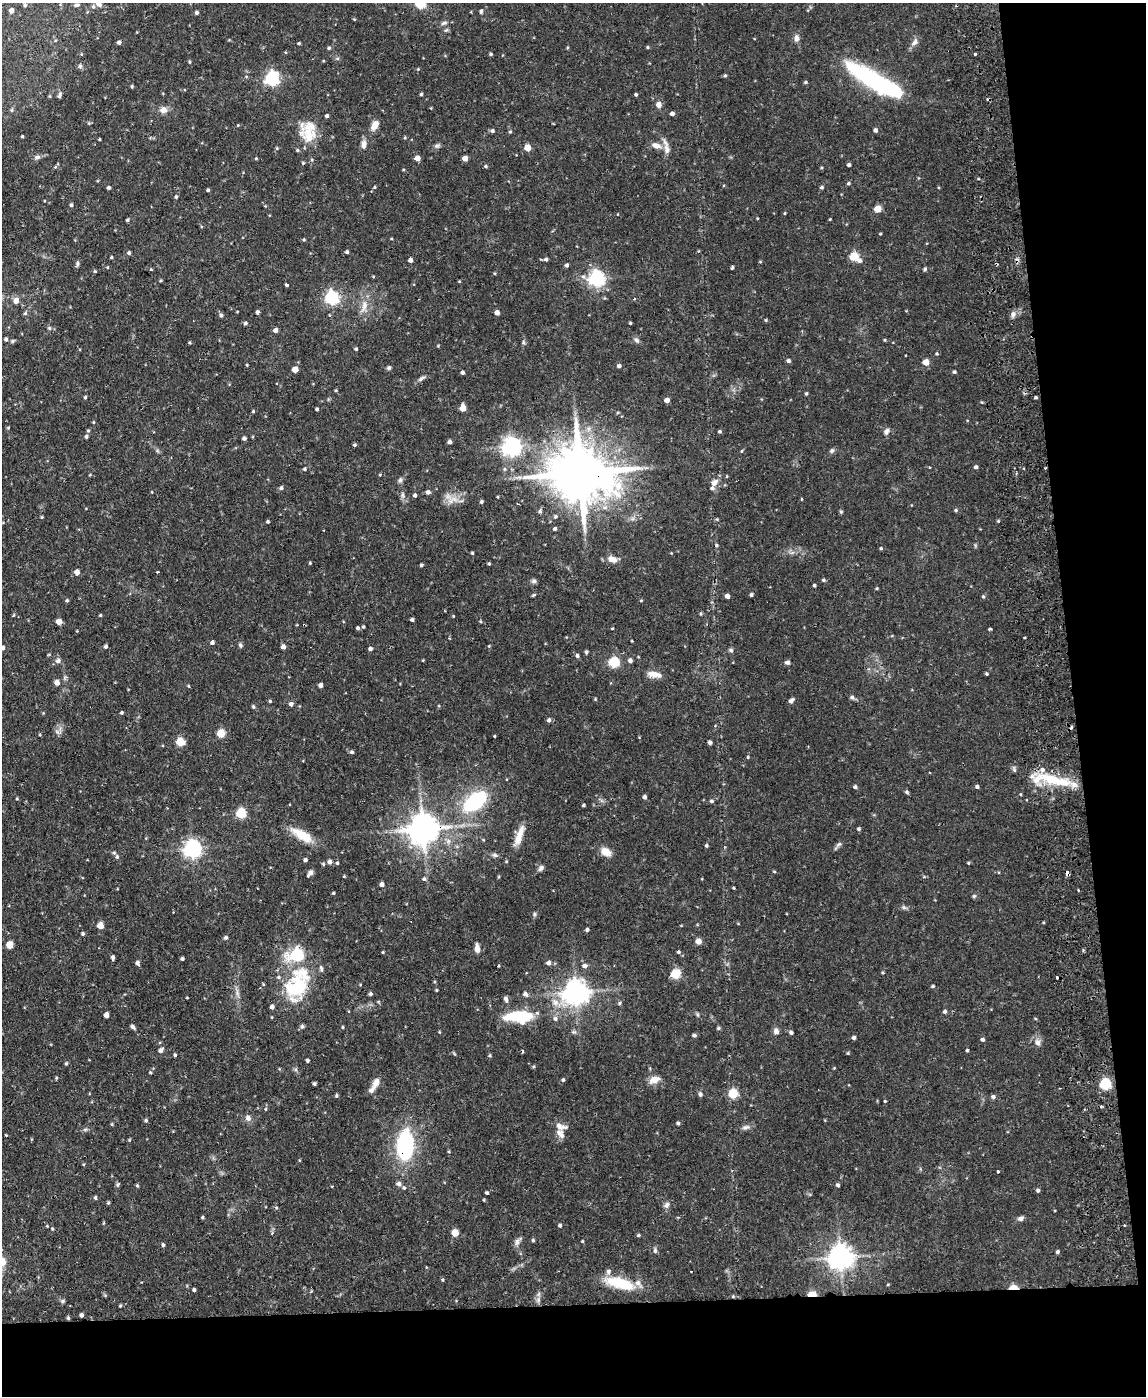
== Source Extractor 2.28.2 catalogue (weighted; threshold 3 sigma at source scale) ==
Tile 12 of 4 x 3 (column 4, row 3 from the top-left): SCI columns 3486-4629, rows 246-1639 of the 4686 x 4567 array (HDU 1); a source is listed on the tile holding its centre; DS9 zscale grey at full resolution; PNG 1148 x 1398 px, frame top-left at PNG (2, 3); no overlay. Shown black and unused: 13% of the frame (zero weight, under 2 of 3 exposures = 3% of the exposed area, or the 3 px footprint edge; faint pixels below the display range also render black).
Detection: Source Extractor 2.28.2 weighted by HDU 2 'WHT'; one run over the whole footprint, this tile lists its part. Background 0.0867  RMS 0.0062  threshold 0.0277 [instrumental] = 3 sigma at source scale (4.5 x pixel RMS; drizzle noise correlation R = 1.50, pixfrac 1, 0.05/0.05 arcsec/px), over >= 5 px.
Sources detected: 409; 1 too faint to see at this stretch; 2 inside a brighter object's white glare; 6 cosmic-ray / hot-pixel residue — not listed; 11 inside a brighter listed object's ellipse — not listed separately; the other 389 listed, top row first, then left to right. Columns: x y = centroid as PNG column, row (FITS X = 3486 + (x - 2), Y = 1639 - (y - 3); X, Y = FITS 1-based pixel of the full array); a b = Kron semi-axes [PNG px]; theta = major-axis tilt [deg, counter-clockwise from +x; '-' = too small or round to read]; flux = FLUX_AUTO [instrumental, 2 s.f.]
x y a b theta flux
420 3 5 5 - 46
99 4 7 6 - 2.6
25 5 5 5 - 0.76
76 5 6 3 5 1.2
93 6 6 5 - 1.1
11 10 5 4 - 2.4
481 11 5 4 - 1.2
197 13 4 4 - 1.2
444 23 10 5 19 1.7
796 38 10 6 -88 2.5
119 42 4 4 - 1.6
914 42 11 7 45 2.6
299 43 4 3 - 0.7
648 47 4 3 - 0.77
329 48 5 5 - 0.91
567 48 4 3 - 0.53
81 54 5 3 - 0.48
491 54 4 3 - 0.78
975 54 3 3 - 1.6
189 62 4 3 - 0.6
80 66 7 5 -89 1.2
725 75 5 4 - 0.77
864 75 67 19 -31 62
272 78 6 6 - 130
805 82 4 4 - 0.83
132 86 4 3 - 0.79
421 94 4 3 - 0.98
636 94 3 3 - 0.99
60 95 8 4 74 1.6
658 104 7 7 - 2.8
11 110 6 4 89 0.71
163 110 9 8 - 3.6
672 113 4 4 - 2.2
327 116 4 4 - 1.2
89 123 5 5 - 0.68
238 125 4 3 - 0.46
375 125 11 7 61 5.2
875 130 5 4 - 1.5
492 131 5 4 - 1.3
510 132 4 4 - 0.67
309 135 25 21 -90 13
22 136 3 3 - 0.61
405 138 5 4 - 0.65
99 139 3 2 - 0.6
364 144 10 7 85 3.2
656 145 12 7 -19 4.2
437 146 9 5 9 1.4
277 148 5 4 - 0.65
527 148 5 5 - 8.9
37 157 9 5 15 1.8
256 158 3 3 - 0.57
417 158 4 4 - 4.8
465 158 4 4 - 5.3
312 160 5 3 - 0.63
303 163 4 3 - 0.59
849 165 4 3 - 1.3
485 166 5 4 - 0.79
55 167 5 4 - 0.64
848 183 5 4 - 0.81
374 187 4 3 - 0.74
822 187 5 4 - 1
109 188 4 4 - 1
208 190 4 3 - 0.88
176 197 4 4 - 0.9
71 205 4 4 - 1.1
265 206 3 3 - 0.45
878 209 5 5 - 13
785 213 4 3 - 0.53
830 219 3 2 - 0.47
127 220 4 3 - 0.93
880 234 3 3 - 0.51
304 240 4 4 - 0.6
347 252 4 3 - 1.1
129 253 5 4 - 1.1
854 256 5 5 - 28
111 257 3 3 - 0.55
546 259 4 4 - 1.3
410 260 4 4 - 2.3
859 260 6 6 - 2.1
77 263 7 4 88 1.2
567 265 4 4 - 1.4
732 268 3 3 - 0.84
151 269 4 3 - 0.56
925 269 5 4 - 0.79
95 271 4 3 - 0.6
373 276 4 3 - 0.47
583 277 7 5 -87 1.5
596 278 6 6 - 180
161 280 4 3 - 0.65
459 281 4 3 - 0.45
286 285 4 3 - 1.4
331 298 6 6 - 100
634 299 4 2 - 0.46
16 301 6 5 - 4.4
364 306 20 8 75 5.9
257 312 5 4 - 1.2
25 313 5 4 - 0.96
497 313 4 4 - 3.2
1013 314 8 6 75 1.9
221 315 5 5 - 1.1
766 320 4 4 - 0.6
245 323 4 4 - 1.2
630 323 3 3 - 0.62
49 328 6 5 - 1
275 330 4 4 - 2.5
6 339 5 4 - 1.3
636 340 8 5 -52 1.6
885 340 4 3 - 0.63
13 341 6 4 28 1
190 342 4 3 - 0.65
523 342 5 5 - 0.89
438 346 4 3 - 0.5
356 349 4 4 - 0.83
937 354 5 5 - 0.77
788 361 4 4 - 1.4
926 362 4 4 - 9.1
247 365 3 3 - 0.48
619 366 5 4 - 1.6
389 368 6 5 - 1.1
295 369 4 4 - 7
462 372 4 3 - 1.4
954 372 4 4 - 0.94
421 378 11 5 34 1.7
336 390 4 3 - 0.64
806 393 4 4 - 0.85
85 397 4 4 - 0.77
1035 397 3 3 - 1.9
667 400 4 4 - 3.6
982 402 4 4 - 0.56
463 408 5 5 - 8.6
317 409 3 3 - 0.99
253 411 4 4 - 0.63
93 422 4 4 - 0.56
8 428 5 3 - 0.5
88 431 5 4 - 0.74
720 431 4 4 - 0.91
886 432 9 6 56 2.2
86 436 4 4 - 1.1
244 438 4 3 - 1.6
449 442 4 4 - 2
354 445 4 4 - 0.95
511 447 7 6 - 300
832 450 7 6 - 1.2
742 451 5 3 - 0.56
929 467 3 2 - 0.45
976 467 4 4 - 1.6
1045 468 4 2 - 0.56
305 469 5 4 - 0.93
580 473 19 14 -5 4400
380 475 4 4 - 0.53
400 480 7 6 - 1.4
714 482 11 8 50 3.3
281 488 5 4 - 1.3
428 492 5 5 - 1.9
403 495 6 4 -72 1.1
415 495 4 4 - 1.2
454 499 13 8 -23 5.1
802 499 4 2 - 0.46
481 502 4 4 - 1.1
955 510 5 4 - 0.84
540 511 5 4 - 1.2
841 512 6 4 -53 0.77
555 516 5 4 - 0.93
42 517 4 3 - 0.57
268 521 3 3 - 0.91
998 521 4 3 - 0.62
555 529 4 4 - 1.2
716 545 5 5 - 0.94
881 548 4 3 - 0.68
472 553 3 3 - 0.77
612 559 11 7 -21 4.4
310 563 4 3 - 0.6
489 564 4 4 - 0.7
421 565 4 3 - 1.1
77 572 5 4 - 4.3
158 572 3 2 - 6.1
823 580 5 4 - 0.89
534 581 7 6 - 1.4
814 585 4 3 - 0.84
877 588 4 3 - 0.54
533 595 6 3 29 0.78
751 595 4 4 - 1.1
727 596 4 4 - 2.4
983 597 5 4 - 0.81
67 600 5 4 - 0.83
641 600 4 3 - 0.49
13 615 5 3 - 0.55
100 615 4 3 - 0.65
453 616 3 3 - 0.44
412 620 4 3 - 1.3
481 621 4 3 - 0.53
59 622 4 4 - 6.9
363 627 4 3 - 0.77
358 628 4 4 - 1.1
612 628 4 2 - 0.48
990 629 4 3 - 1.1
77 631 3 3 - 0.4
449 638 4 3 - 0.46
632 641 4 3 - 0.42
212 642 4 4 - 1.6
240 645 7 5 -68 1
106 646 4 4 - 1.2
489 646 4 4 - 0.52
283 647 4 4 - 3.1
3 648 5 4 - 1.7
370 649 4 4 - 1.6
731 650 6 5 - 1.1
586 652 5 4 - 0.84
577 656 5 4 - 1.2
630 660 5 5 - 1.9
58 661 8 6 19 2
614 662 5 5 - 53
787 662 5 4 - 2
654 674 16 7 -9 5.9
986 674 4 4 - 0.73
57 682 6 6 - 2.4
321 685 4 4 - 2.5
188 686 4 4 - 0.57
852 697 6 5 - 1.3
595 699 4 3 - 0.52
270 701 4 4 - 0.74
791 701 6 4 46 2.2
291 704 5 5 - 1.9
253 706 6 4 -58 0.88
121 713 4 4 - 0.83
549 720 5 5 - 1.6
221 733 5 5 - 21
40 735 4 3 - 0.53
494 736 3 3 - 0.48
180 742 5 5 - 20
710 742 4 4 - 1.6
352 752 5 4 - 1.1
748 757 4 3 - 0.63
1054 780 59 11 -13 28
855 787 4 4 - 1.3
977 787 4 4 - 1.2
906 792 4 4 - 0.95
644 797 4 4 - 1.6
17 799 4 3 - 0.52
475 801 18 10 38 58
711 801 5 4 - 1.2
583 805 3 3 - 0.81
241 813 5 5 - 44
423 829 9 9 - 1100
859 829 4 3 - 1
302 835 28 10 -31 13
519 836 30 9 70 8.5
839 844 9 4 30 1.3
706 845 4 4 - 0.98
192 849 7 6 - 250
605 852 12 8 -27 6.2
495 855 7 6 - 1.6
117 857 6 5 - 1.1
305 860 4 3 - 1.4
330 862 5 4 - 2.3
337 863 4 4 - 0.88
968 863 4 3 - 0.56
323 864 5 4 - 0.76
541 868 8 5 48 2
774 871 5 3 - 0.58
310 873 9 4 52 1.7
1067 873 4 3 - 2.8
424 879 5 5 - 1.1
382 884 4 4 - 2.2
734 888 3 2 - 0.56
333 893 3 3 - 0.62
974 896 6 4 46 0.83
904 908 7 4 -19 1.1
534 914 6 5 - 1.1
100 925 5 5 - 8.4
587 930 4 4 - 1.2
83 934 4 4 - 0.89
226 938 5 4 - 1.3
698 941 5 5 - 5.4
9 945 5 5 - 13
477 948 8 5 -89 4.1
383 952 3 3 - 0.52
678 952 5 4 - 0.97
297 955 8 6 14 75
113 957 5 4 - 1.5
182 959 4 3 - 0.99
137 963 5 4 - 1.8
548 963 5 5 - 1.9
498 966 3 2 - 0.72
584 966 6 5 - 2.2
321 969 9 4 -80 1.4
675 974 5 5 - 36
933 986 4 4 - 0.75
296 987 26 21 62 41
436 990 3 3 - 0.59
237 993 9 5 -67 1.9
576 993 8 8 - 630
370 994 4 4 - 1.2
525 994 6 5 - 1.8
187 998 3 2 - 0.41
506 999 9 5 -72 1.8
619 1003 5 4 - 0.88
272 1007 4 4 - 1.9
945 1011 5 4 - 1.1
697 1014 6 4 -71 0.79
106 1015 4 4 - 3.8
519 1016 37 13 2 25
555 1019 7 6 - 1.8
132 1026 5 4 - 1.7
302 1026 6 5 - 1
343 1027 3 3 - 0.59
718 1028 5 4 - 0.9
776 1031 8 6 -69 2.3
574 1032 7 5 18 1.2
791 1032 5 4 - 1.3
694 1035 4 4 - 1.4
854 1038 4 4 - 1.5
982 1039 5 4 - 1.4
1038 1043 9 8 - 2.8
161 1050 7 5 52 1.9
967 1050 3 3 - 0.87
848 1053 4 4 - 0.6
175 1055 4 3 - 0.93
490 1055 5 4 - 0.76
307 1060 3 3 - 1
66 1063 5 4 - 0.77
534 1066 5 3 - 0.6
834 1068 3 3 - 0.44
150 1072 4 4 - 0.71
56 1078 5 4 - 0.63
563 1080 4 4 - 0.89
654 1080 14 8 21 4.7
376 1082 14 8 61 3.7
314 1084 3 3 - 1
1105 1084 5 5 - 63
733 1093 5 5 - 30
700 1094 6 5 - 1.5
336 1096 4 4 - 0.84
993 1097 6 5 - 1.5
885 1101 3 3 - 0.57
1101 1106 3 3 - 0.94
266 1109 5 3 - 0.61
248 1118 8 6 -71 2.6
146 1120 5 4 - 0.87
678 1123 4 3 - 1.1
112 1124 4 4 - 0.62
560 1126 16 7 -17 3.9
745 1127 11 6 17 2.1
85 1129 7 4 1 1
561 1134 14 8 -56 3.8
129 1140 5 3 - 0.55
405 1145 27 15 88 60
299 1160 4 3 - 0.48
83 1164 5 3 - 0.52
998 1171 3 3 - 1.8
399 1184 6 5 - 2
118 1185 7 4 71 0.91
137 1185 4 3 - 0.73
838 1185 4 4 - 1.2
404 1188 5 4 - 0.94
1038 1190 4 4 - 1.1
487 1193 3 3 - 0.96
95 1198 5 4 - 1
108 1203 4 4 - 0.75
667 1205 9 7 57 2.1
276 1207 5 3 - 0.63
202 1217 3 3 - 0.82
1020 1218 7 6 - 2
103 1223 5 3 - 0.46
560 1225 4 4 - 1.1
1124 1225 3 2 - 0.85
47 1226 3 3 - 0.44
52 1229 5 4 - 0.63
455 1233 5 5 - 10
638 1235 5 4 - 0.88
533 1240 4 4 - 0.75
517 1241 13 6 49 2.3
582 1241 3 3 - 0.52
163 1245 4 4 - 1
655 1250 7 5 90 1.3
1057 1252 4 4 - 1.1
840 1257 7 7 - 670
2 1261 5 5 - 16
442 1280 4 4 - 0.66
620 1283 34 11 -15 23
1013 1287 9 4 1 9
194 1290 4 3 - 1.1
812 1294 6 4 2 21
733 1296 5 5 - 0.71
538 1300 8 5 67 1.8
62 1301 6 5 - 1.1
120 1306 4 4 - 0.59
81 1315 4 3 - 1.6
68 1318 5 4 - 0.78
Overlapping masked pixels (flux is a lower limit): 10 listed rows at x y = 1045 468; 580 473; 1054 780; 423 829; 1067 873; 405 1145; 1013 1287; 812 1294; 733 1296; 81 1315
Isophote crosses this tile's border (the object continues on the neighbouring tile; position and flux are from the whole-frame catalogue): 4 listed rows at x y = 420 3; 99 4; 3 648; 2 1261